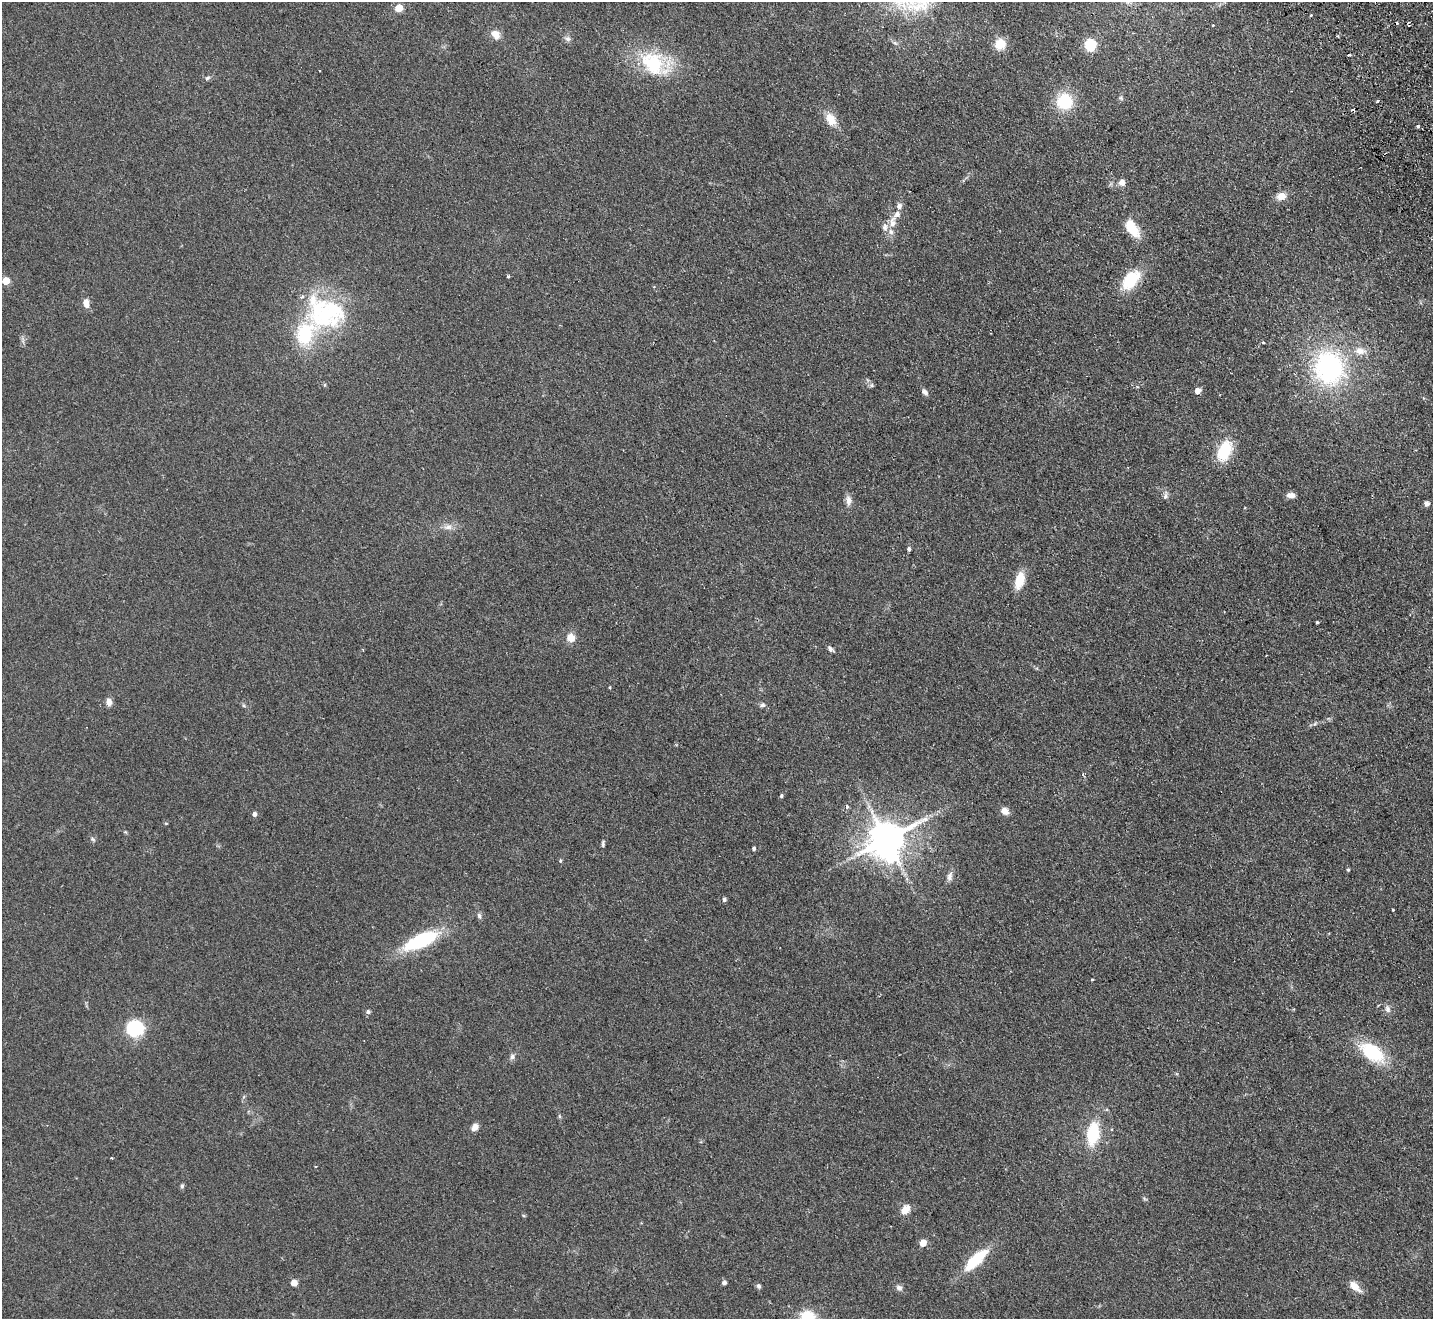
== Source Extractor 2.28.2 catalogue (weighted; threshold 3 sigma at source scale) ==
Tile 10 of 4 x 4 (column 2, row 3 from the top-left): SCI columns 1484-2914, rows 1638-2954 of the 5830 x 5776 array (HDU 1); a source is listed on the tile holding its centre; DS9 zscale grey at full resolution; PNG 1435 x 1321 px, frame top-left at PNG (2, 2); no overlay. Shown black and unused: <1% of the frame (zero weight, under 2 of 3 exposures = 3% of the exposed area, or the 3 px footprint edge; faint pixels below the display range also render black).
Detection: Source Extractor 2.28.2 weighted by HDU 2 'WHT'; one run over the whole footprint, this tile lists its part. Background 0.0999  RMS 0.0098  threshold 0.044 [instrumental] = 3 sigma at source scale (4.5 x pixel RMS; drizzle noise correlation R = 1.50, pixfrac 1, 0.05/0.05 arcsec/px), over >= 5 px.
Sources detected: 94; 1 inside a brighter object's white glare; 4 cosmic-ray / hot-pixel residue — not listed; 5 inside a brighter listed object's ellipse — not listed separately; the other 84 listed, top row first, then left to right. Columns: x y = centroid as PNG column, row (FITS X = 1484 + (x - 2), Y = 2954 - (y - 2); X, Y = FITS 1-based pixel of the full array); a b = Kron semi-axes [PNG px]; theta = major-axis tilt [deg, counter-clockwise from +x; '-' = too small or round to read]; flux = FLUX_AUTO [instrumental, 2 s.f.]
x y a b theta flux
399 8 5 5 - 20
1311 15 3 3 - 1.4
1213 25 3 3 - 2.5
496 34 12 10 -50 7.7
1337 36 3 3 - 1
568 39 9 7 -22 2.9
895 43 6 4 -19 1.6
1000 44 11 10 - 15
1090 45 7 5 -82 94
654 64 45 29 -30 61
207 78 7 5 18 2
1121 98 7 4 -45 1.5
1064 101 15 15 - 39
1377 101 3 3 - 2.6
831 119 15 10 -63 13
1418 126 4 3 - 1.5
1122 183 5 5 - 8.5
1281 196 10 8 18 9.1
899 206 8 7 - 3.6
892 222 17 8 84 8.6
1132 228 23 11 -57 20
508 276 3 3 - 1.5
1131 280 24 14 48 35
6 281 5 5 - 22
86 303 9 6 -78 7.6
325 312 56 42 -18 110
1263 342 3 3 - 1.3
1360 351 16 10 -11 9.3
1329 368 38 33 -76 140
872 385 6 4 90 1.5
1197 391 5 5 - 8.8
925 392 9 5 -55 3.1
1224 451 21 13 66 37
1291 495 10 6 -6 4.7
1165 496 12 6 81 2.9
848 500 14 8 -88 5.3
1427 504 6 6 - 3.3
448 527 13 7 5 5.2
909 549 5 4 - 2.1
1019 580 16 9 74 21
1317 622 3 3 - 1
571 638 9 9 - 9
830 649 8 5 -46 2.4
1266 655 3 2 - 0.8
610 687 4 3 - 0.8
109 702 9 7 -78 4.9
763 705 7 6 - 2.2
1083 774 4 4 - 0.96
781 796 4 4 - 1.5
847 806 5 4 - 2
1005 811 9 7 -42 6.8
255 814 5 5 - 3.5
166 823 5 3 - 0.75
93 839 8 5 -28 1.8
886 839 11 9 31 2600
603 843 10 4 87 1.8
754 849 4 4 - 1.8
560 861 5 4 - 1.2
1348 870 5 4 - 1.1
950 876 12 7 80 4.4
724 899 5 4 - 2.2
1393 910 3 2 - 1.1
479 916 8 6 -72 2.2
421 941 35 13 25 69
1092 980 3 2 - 0.93
1387 1009 11 7 -72 3.9
368 1012 6 6 - 1.9
135 1028 16 13 12 65
1372 1052 28 15 -35 51
512 1056 8 7 - 2.9
559 1116 6 4 -71 1.2
475 1127 9 7 54 5.3
1111 1129 4 2 - 0.94
1093 1134 23 12 82 41
182 1186 5 5 - 1.6
905 1210 13 9 50 8.8
923 1243 5 5 - 15
976 1260 33 11 43 36
294 1283 5 5 - 14
724 1283 5 4 - 3.2
758 1286 6 5 - 2.3
1354 1286 13 7 -43 11
899 1288 8 6 -43 3.3
808 1317 17 13 -15 25
Isophote crosses this tile's border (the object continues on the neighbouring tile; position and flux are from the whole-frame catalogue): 1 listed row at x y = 808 1317